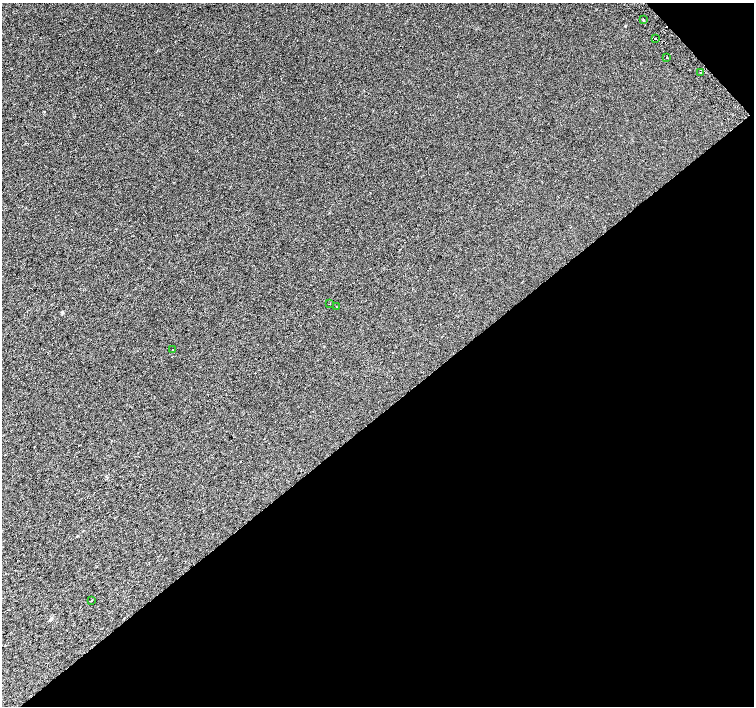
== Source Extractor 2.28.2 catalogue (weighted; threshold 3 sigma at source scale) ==
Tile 12 of 4 x 4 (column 4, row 3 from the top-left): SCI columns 4552-6055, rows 1647-3053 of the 6087 x 6041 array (HDU 1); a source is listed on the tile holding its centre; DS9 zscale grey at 2 x 2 block average (1 PNG px = mean of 2 x 2 image px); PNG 756 x 708 px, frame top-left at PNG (2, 3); each listed source drawn as its Kron ellipse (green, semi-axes under 4 px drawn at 4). Shown black and unused: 42% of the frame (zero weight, under 2 of 3 exposures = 2% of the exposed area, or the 3 px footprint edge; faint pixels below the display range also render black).
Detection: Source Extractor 2.28.2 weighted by HDU 2 'WHT'; one run over the whole footprint, this tile lists its part. Background 0.0108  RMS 0.006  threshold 0.0271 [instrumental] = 3 sigma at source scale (4.5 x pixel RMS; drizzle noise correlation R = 1.50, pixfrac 1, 0.0396/0.0396 arcsec/px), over >= 5 px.
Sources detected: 9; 1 cosmic-ray / hot-pixel residue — neither listed nor drawn; the other 8 listed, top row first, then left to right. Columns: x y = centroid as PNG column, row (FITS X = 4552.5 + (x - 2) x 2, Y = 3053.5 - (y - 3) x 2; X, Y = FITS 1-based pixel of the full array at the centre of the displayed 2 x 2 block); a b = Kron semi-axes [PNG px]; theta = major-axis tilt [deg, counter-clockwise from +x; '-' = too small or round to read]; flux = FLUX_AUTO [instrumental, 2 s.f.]
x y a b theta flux
643 20 2 2 - 1.6
655 38 2 2 - 33
667 57 2 2 - 4
700 73 2 2 - 5
330 303 2 2 - 0.61
336 307 2 2 - 0.43
173 350 2 2 - 0.6
91 601 2 2 - 1.7